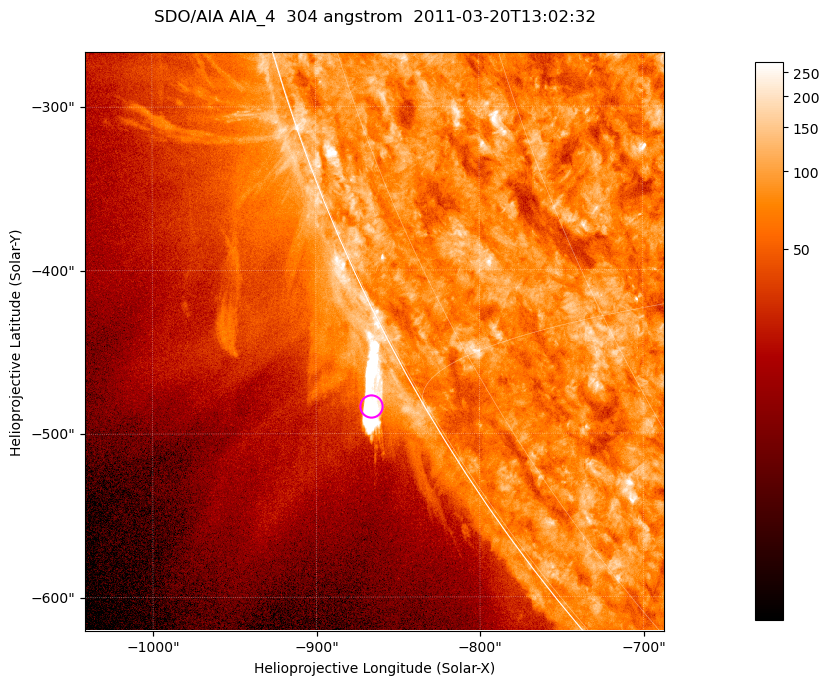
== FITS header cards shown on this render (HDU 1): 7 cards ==
TELESCOP= 'SDO/AIA '           / For AIA: SDO/AIA
INSTRUME= 'AIA_4   '           / For AIA: AIA_ATA1, AIA_ATA2, AIA_ATA3 or AIA_AT
WAVELNTH=                  304 / [angstrom] Wavelength
WAVEUNIT= 'angstrom'           / Wavelength unit: angstrom
DATE-OBS= '2011-03-20T13:02:32.123' / [ISO] Date when observation started; ISO 8
CTYPE1  = 'HPLN-TAN'           / CTYPE1; Typically HPLN
CTYPE2  = 'HPLT-TAN'           / CTYPE2; Typically HPLT

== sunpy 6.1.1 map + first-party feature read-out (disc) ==
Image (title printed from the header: SDO/AIA AIA_4  304 angstrom  2011-03-20T13:02:32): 590 x 590 px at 0.6 arcsec/px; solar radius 964 arcsec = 1606 px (partial field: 2.0% of the solar disc is inside the frame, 45% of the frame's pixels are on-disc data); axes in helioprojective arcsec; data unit not stated in the header (colour bar unlabelled)
Orientation: roll -0.132 deg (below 1 deg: not rotated)
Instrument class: DISC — disc imager (sunpy class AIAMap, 304 A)
Bright regions (active regions / flare kernels): reference = the on-disc median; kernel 5 px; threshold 5 sigma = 116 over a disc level ~77.3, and >= 1.15x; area >= 348 px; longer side >= 7 px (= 4.2 arcsec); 0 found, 0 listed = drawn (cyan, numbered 1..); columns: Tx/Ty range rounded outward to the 2 arcsec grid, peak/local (2 s.f.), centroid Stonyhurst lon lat
Off-limb structures (1.02-1.3 R_sun): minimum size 174 px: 6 found; the strongest spans PA ~120 deg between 1.02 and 1.04 R_sun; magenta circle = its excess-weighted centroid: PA ~120 deg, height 1.03 R_sun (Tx ~-866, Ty ~-484 arcsec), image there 5.2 x the reference